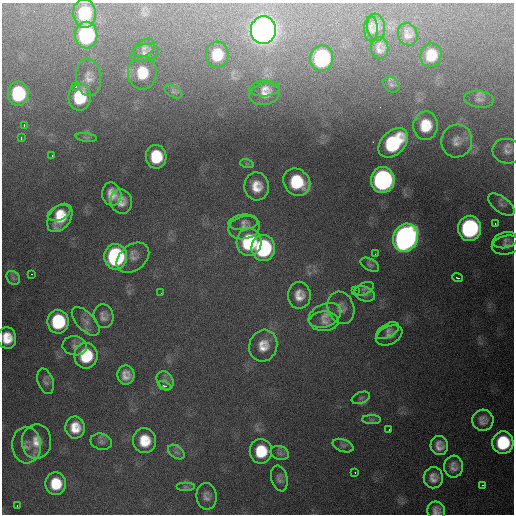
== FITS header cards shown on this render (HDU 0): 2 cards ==
NAXIS1  =                  512 / Axis length
NAXIS2  =                  512 / Axis length

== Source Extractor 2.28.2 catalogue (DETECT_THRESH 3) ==
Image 512 x 512 px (HDU 0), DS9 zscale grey, 1 PNG px = 1 image px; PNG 516 x 516 px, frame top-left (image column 1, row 512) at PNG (2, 3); each listed source drawn as its Kron ellipse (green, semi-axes under 4 px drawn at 4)
Background 3780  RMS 63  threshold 189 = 3 sigma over >= 5 px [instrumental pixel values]
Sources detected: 102; all 102 listed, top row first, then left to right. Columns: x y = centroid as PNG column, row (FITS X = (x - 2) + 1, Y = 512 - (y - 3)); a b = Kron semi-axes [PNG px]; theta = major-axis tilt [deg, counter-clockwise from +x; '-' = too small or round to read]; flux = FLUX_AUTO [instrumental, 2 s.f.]
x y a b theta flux
84 14 14 11 -86 1.8e+05
376 27 14 9 -82 2.4e+04
371 29 12 7 89 1.9e+04
263 30 14 12 85 6.5e+06
408 34 11 9 -66 3.0e+04
86 35 13 11 89 5.9e+05
144 48 11 8 38 1.6e+04
380 48 11 8 -89 2.9e+04
145 53 14 8 12 2.4e+04
217 55 13 11 84 9.4e+04
431 55 12 10 76 8.4e+04
322 58 13 11 82 5.6e+05
142 73 17 14 -89 1.1e+05
88 77 19 12 -84 4.7e+04
391 85 9 7 -37 1.6e+04
76 87 3 3 - 4.4e+03
264 89 16 7 4 2.8e+04
173 92 9 5 -29 1.3e+04
18 94 12 10 -86 2.9e+05
265 94 15 10 11 3.9e+04
80 97 13 11 83 1.9e+05
479 99 15 8 -7 2.3e+04
24 125 3 2 - 2.0e+04
425 126 14 12 85 1.1e+05
86 137 11 4 -8 8.6e+03
21 138 3 2 - 4.2e+03
457 141 16 15 - 5.0e+04
393 143 17 11 45 3.9e+05
507 151 15 12 -11 3.4e+04
52 155 3 2 - 5.0e+03
156 157 12 10 -87 1.5e+05
247 164 7 4 -17 6.7e+03
383 180 13 12 - 1.5e+06
297 182 14 12 -47 2.1e+05
257 186 14 12 -87 7.6e+04
112 194 11 9 -80 5.4e+04
121 201 12 10 -74 4.7e+04
501 205 15 7 -36 2.3e+04
59 213 12 7 23 5.4e+04
60 218 16 10 52 1.1e+05
243 222 15 7 5 2.1e+04
495 224 3 2 - 3.7e+03
244 228 16 11 11 3.7e+04
469 228 12 11 - 7.9e+05
405 238 14 12 67 2.6e+06
505 240 13 8 13 1.8e+04
249 242 14 12 86 3.5e+05
506 245 14 9 12 2.6e+04
263 248 13 12 - 5.6e+05
375 254 3 2 - 3.6e+03
116 257 13 11 -88 7.6e+05
133 258 18 12 39 4.2e+04
370 265 10 6 -29 1.0e+04
31 274 3 2 - 2.4e+03
13 278 7 6 - 1.3e+04
457 278 5 2 - 1.3e+04
364 289 10 5 24 1.2e+04
355 290 2 2 - 3.0e+03
161 293 2 2 - 2.5e+03
365 294 11 7 -24 1.7e+04
299 295 13 11 -89 5.2e+04
341 308 16 13 -70 3.6e+04
325 315 17 11 23 4.1e+04
104 316 12 10 -80 2.8e+04
86 321 18 9 -47 3.4e+04
324 321 14 10 0 2.8e+04
58 322 12 10 -89 2.9e+05
388 331 12 6 30 1.6e+04
389 335 14 9 26 2.7e+04
7 338 11 9 -82 7.9e+04
75 346 12 9 -8 2.2e+04
263 346 16 14 74 7.0e+04
86 356 13 11 90 2.0e+05
126 375 9 8 - 4.0e+04
165 380 9 7 -53 1.7e+04
45 381 13 7 -72 1.8e+04
164 386 7 4 -25 8.8e+03
361 398 9 5 21 1.1e+04
371 420 9 4 0 9.7e+03
483 420 10 10 - 3.4e+04
75 428 11 10 - 7.4e+04
389 429 2 2 - 3.4e+03
145 441 12 11 - 1.1e+05
36 442 17 14 88 7.0e+04
101 442 11 8 -13 1.7e+04
503 443 11 10 - 2.3e+05
27 445 18 14 -87 4.6e+04
343 446 11 6 -21 1.4e+04
439 446 9 8 - 3.8e+04
261 451 12 11 - 1.4e+05
176 452 9 6 -35 1.5e+04
280 453 9 7 -16 1.7e+04
453 467 11 9 -89 3.3e+04
355 472 2 2 - 2.8e+03
279 478 13 8 -76 2.1e+04
433 478 10 9 - 3.7e+04
56 484 11 10 - 1.2e+05
482 485 2 2 - 3.1e+03
185 487 9 4 0 1.0e+04
206 496 13 10 -83 2.9e+04
17 505 2 2 - 3.6e+03
436 511 9 8 - 2.8e+04
At the frame edge (FLAGS 8, measured only in part): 2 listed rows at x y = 7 338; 436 511